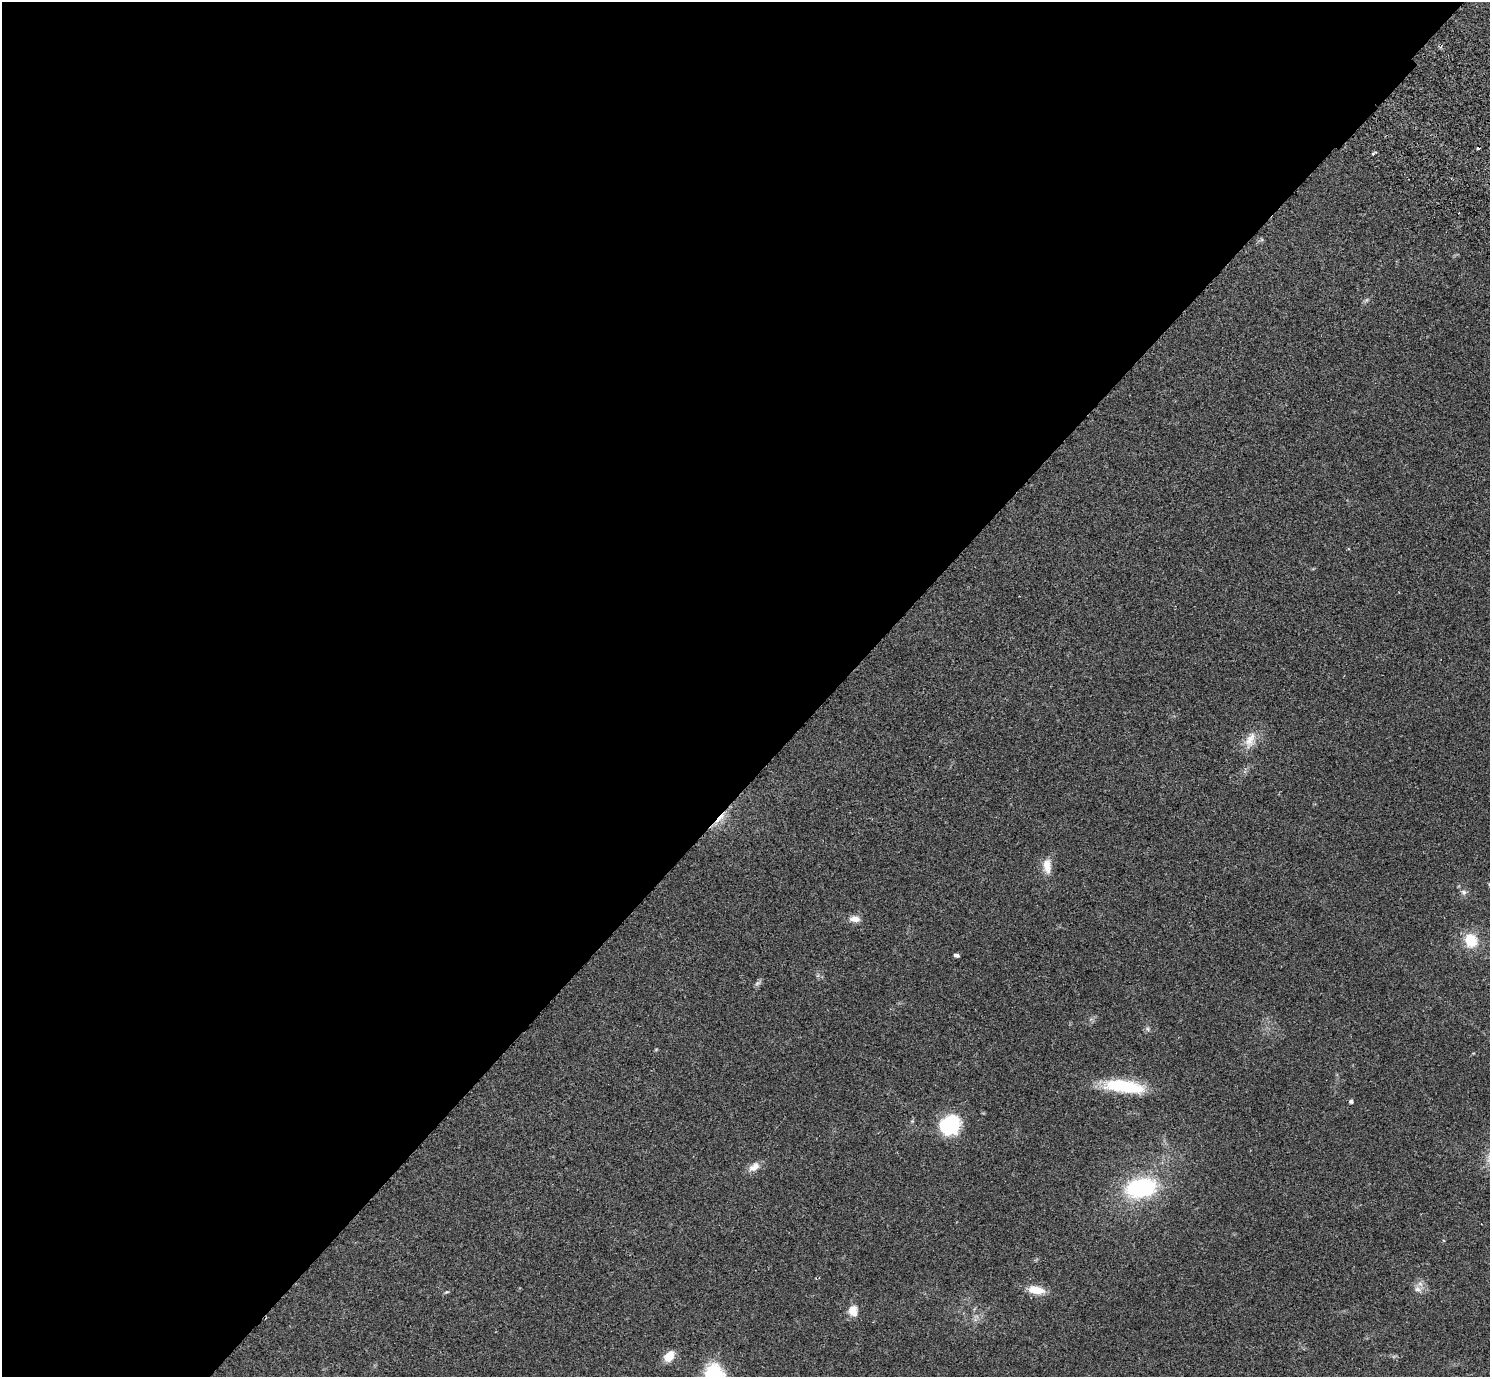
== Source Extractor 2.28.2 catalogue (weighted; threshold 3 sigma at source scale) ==
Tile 5 of 4 x 4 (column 1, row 2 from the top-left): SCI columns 40-1527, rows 2957-4331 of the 6035 x 6052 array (HDU 1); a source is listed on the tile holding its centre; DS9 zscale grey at full resolution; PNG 1492 x 1379 px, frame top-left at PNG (2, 2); no overlay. Shown black and unused: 56% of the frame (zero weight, under 2 of 3 exposures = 3% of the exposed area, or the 3 px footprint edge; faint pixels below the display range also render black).
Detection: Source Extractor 2.28.2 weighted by HDU 2 'WHT'; one run over the whole footprint, this tile lists its part. Background 0.0836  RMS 0.0076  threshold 0.034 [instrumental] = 3 sigma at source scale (4.5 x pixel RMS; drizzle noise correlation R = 1.50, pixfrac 1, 0.05/0.05 arcsec/px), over >= 5 px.
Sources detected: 23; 1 too faint to see at this stretch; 1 inside a brighter object's white glare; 2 cosmic-ray / hot-pixel residue — not listed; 1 inside a brighter listed object's ellipse — not listed separately; the other 18 listed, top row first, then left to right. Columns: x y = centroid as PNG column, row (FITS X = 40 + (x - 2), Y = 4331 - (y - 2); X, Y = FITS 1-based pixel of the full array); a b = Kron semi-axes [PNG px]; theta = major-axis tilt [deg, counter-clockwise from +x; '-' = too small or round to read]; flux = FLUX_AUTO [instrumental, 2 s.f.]
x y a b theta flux
1373 154 3 3 - 1
1250 740 25 12 67 10
1047 866 21 10 -85 8.2
1489 884 5 3 - 0.68
1464 892 7 7 - 2.3
855 919 14 8 -3 5.2
1471 940 17 15 -75 17
957 955 5 3 - 1.7
1148 1029 7 4 -71 1.2
1128 1087 41 16 -13 34
1351 1101 4 4 - 1.8
950 1127 25 16 -14 37
754 1167 15 9 31 6.1
1141 1188 19 12 11 110
1418 1289 10 7 -26 3.4
1036 1290 21 10 -10 11
853 1311 13 10 -83 8.4
669 1356 13 9 55 9.1
Isophote crosses this tile's border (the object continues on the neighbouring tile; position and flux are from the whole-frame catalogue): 1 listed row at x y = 1489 884